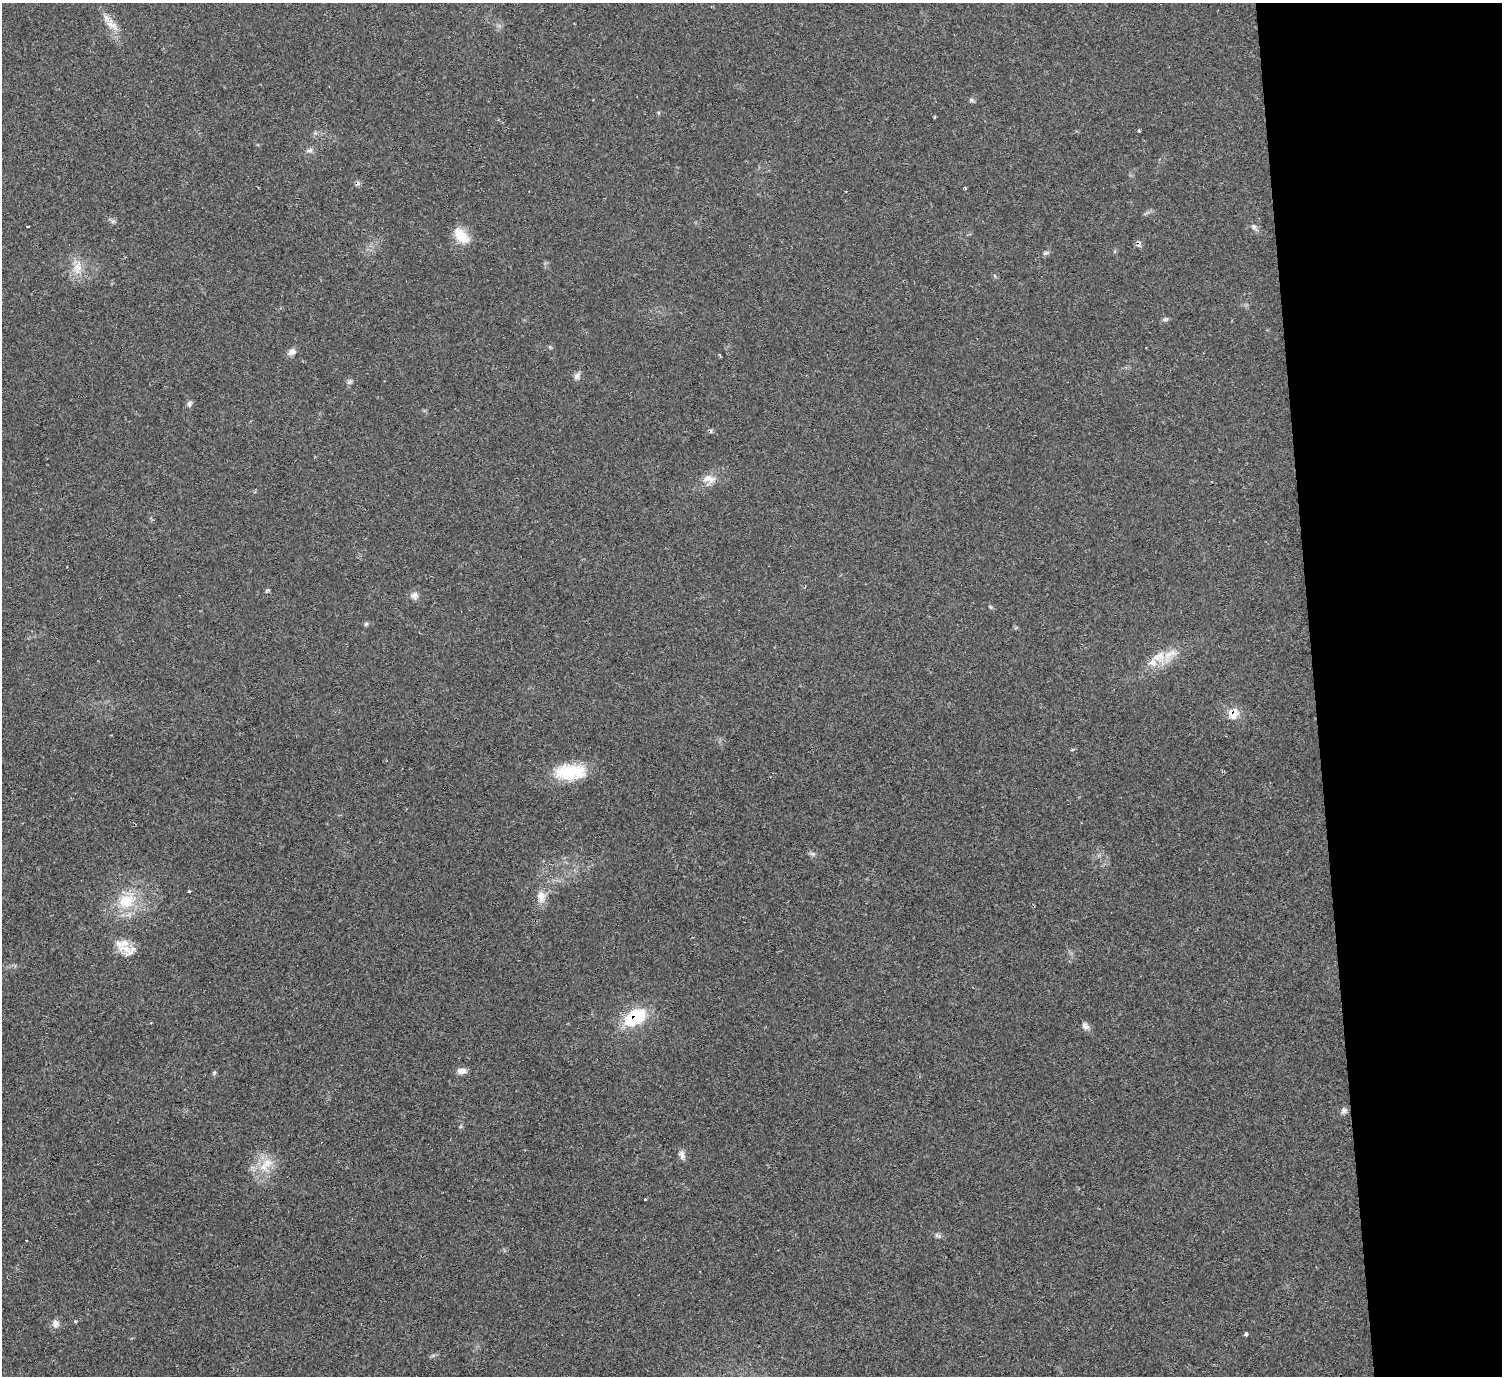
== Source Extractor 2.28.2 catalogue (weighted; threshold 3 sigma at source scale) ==
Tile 6 of 3 x 3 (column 3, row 2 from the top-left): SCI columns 3002-4501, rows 1599-2972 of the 4513 x 4546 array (HDU 1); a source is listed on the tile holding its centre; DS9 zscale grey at full resolution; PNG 1504 x 1378 px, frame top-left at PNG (2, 3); no overlay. Shown black and unused: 12% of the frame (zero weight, under 2 of 3 exposures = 3% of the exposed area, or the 3 px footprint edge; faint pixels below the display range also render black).
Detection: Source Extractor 2.28.2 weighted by HDU 2 'WHT'; one run over the whole footprint, this tile lists its part. Background 0.0545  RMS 0.0071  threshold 0.032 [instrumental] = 3 sigma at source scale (4.5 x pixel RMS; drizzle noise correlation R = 1.50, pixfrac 1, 0.05/0.05 arcsec/px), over >= 5 px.
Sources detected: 49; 5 cosmic-ray / hot-pixel residue — not listed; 3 inside a brighter listed object's ellipse — not listed separately; the other 41 listed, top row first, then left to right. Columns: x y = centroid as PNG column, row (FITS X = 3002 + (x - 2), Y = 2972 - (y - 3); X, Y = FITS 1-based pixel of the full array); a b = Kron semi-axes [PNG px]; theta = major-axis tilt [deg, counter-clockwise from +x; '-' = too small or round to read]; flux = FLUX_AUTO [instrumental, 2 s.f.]
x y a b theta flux
112 25 21 8 -31 6.6
971 100 6 5 - 1.3
1139 131 5 3 - 0.67
309 150 10 5 10 2.1
27 226 3 2 - 1.2
1254 227 7 5 46 1.6
461 236 25 13 -49 13
1045 253 7 5 21 1.5
77 267 19 11 76 9.4
995 276 5 3 - 0.72
1165 319 7 5 19 1.5
292 352 11 8 26 3.4
720 356 5 3 - 0.74
577 376 10 7 75 2.6
349 382 6 6 - 1.6
189 403 8 6 69 1.9
707 479 14 11 19 6.6
267 590 6 4 19 0.87
414 595 10 8 -89 3.2
366 624 6 5 - 1.1
1159 657 20 15 0 13
1233 713 14 12 67 9.2
570 772 35 17 2 32
812 854 7 4 -1 1.4
189 891 3 2 - 0.91
541 897 17 10 -86 7.1
126 901 24 20 14 23
124 948 23 13 -5 8.5
635 1017 24 15 33 37
1085 1026 10 8 -46 3
461 1071 12 7 -1 4.2
214 1073 6 4 72 0.98
1344 1111 9 7 16 2.2
682 1155 12 7 -73 3.3
268 1162 16 11 40 10
645 1199 2 2 - 0.71
937 1236 10 3 -21 1.4
26 1240 3 2 - 0.89
75 1321 5 4 - 0.71
55 1323 12 9 -79 3.6
1246 1334 4 3 - 2.1
Overlapping masked pixels (flux is a lower limit): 2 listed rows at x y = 1233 713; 635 1017